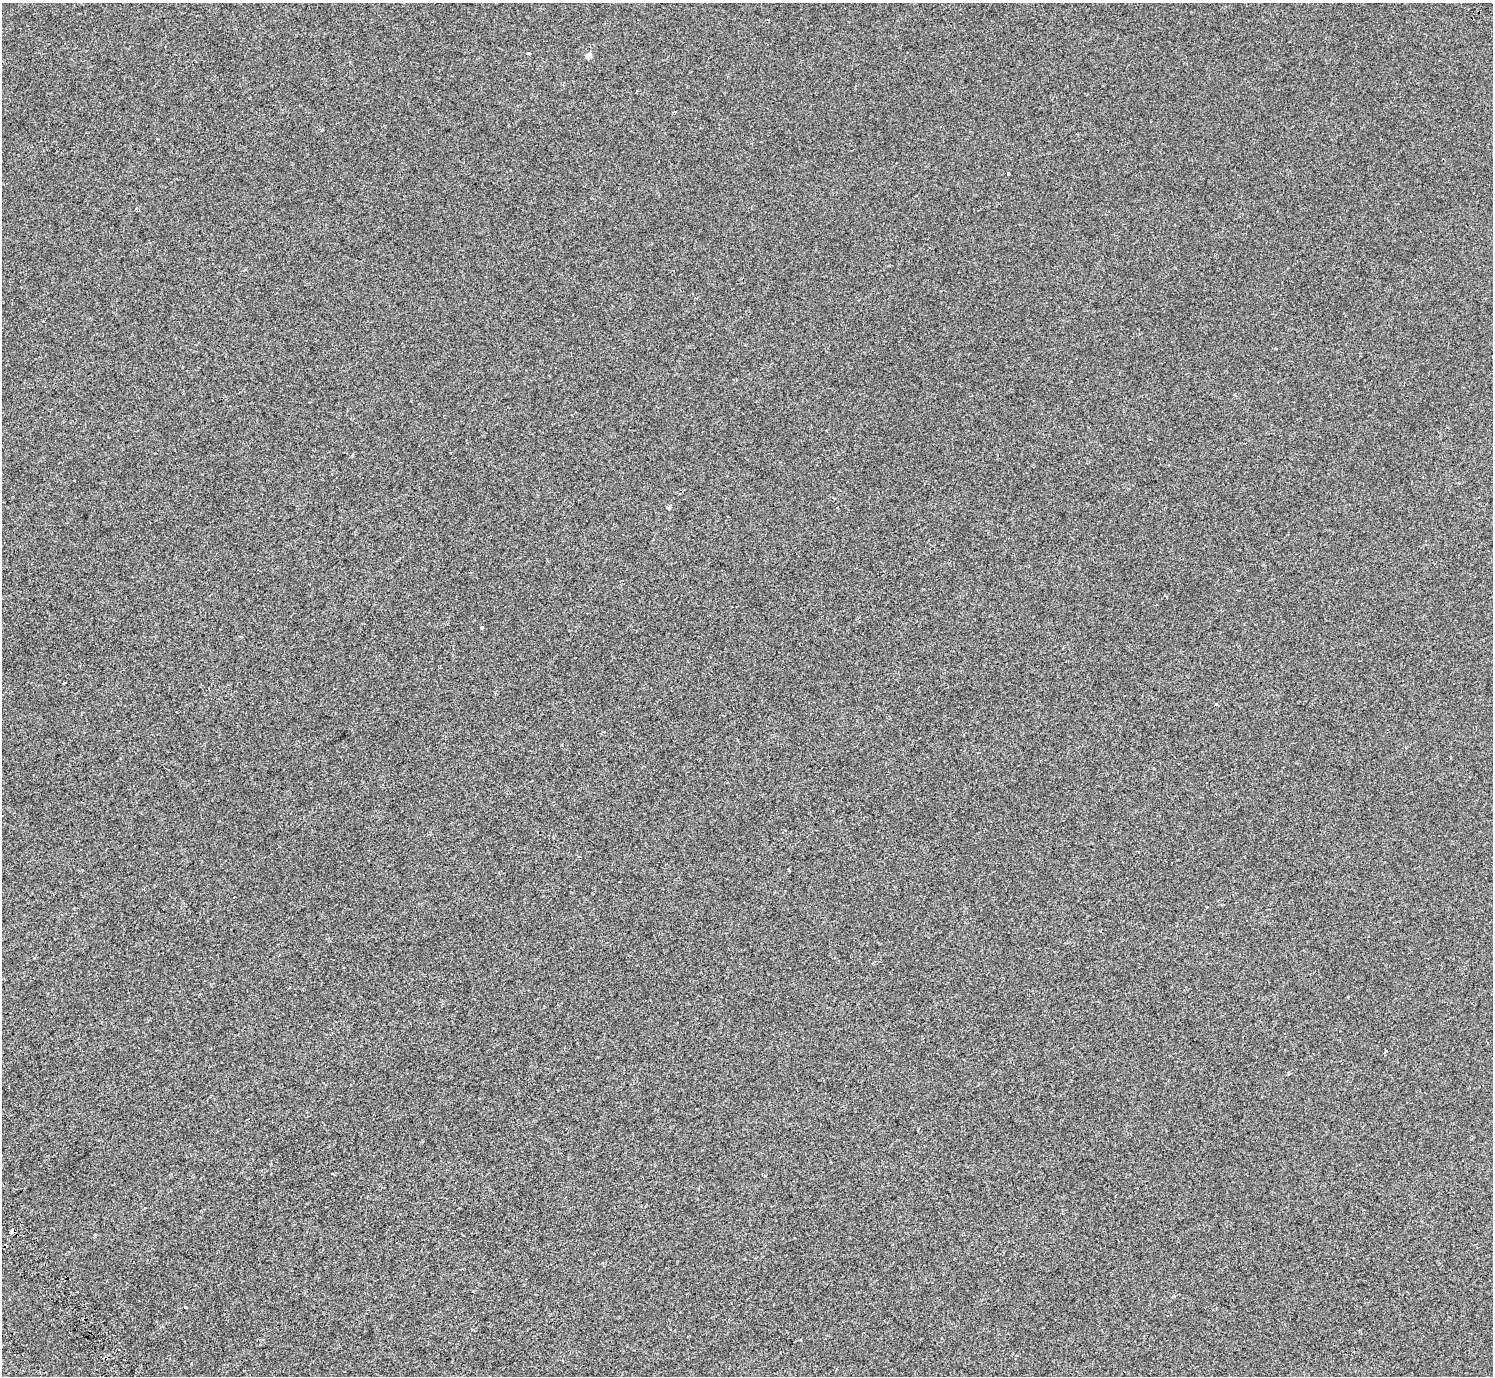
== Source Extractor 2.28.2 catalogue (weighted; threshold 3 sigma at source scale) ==
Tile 7 of 4 x 4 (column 3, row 2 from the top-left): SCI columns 3086-4576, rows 3026-4399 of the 6176 x 6111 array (HDU 1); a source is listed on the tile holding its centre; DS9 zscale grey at full resolution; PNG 1495 x 1378 px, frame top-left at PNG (2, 3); no overlay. Shown black and unused: <1% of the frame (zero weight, under 2 of 3 exposures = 7% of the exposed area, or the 3 px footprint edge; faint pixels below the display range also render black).
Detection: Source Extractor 2.28.2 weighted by HDU 2 'WHT'; one run over the whole footprint, this tile lists its part. Background -9.91e-05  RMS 0.0046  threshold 0.0209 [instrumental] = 3 sigma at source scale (4.5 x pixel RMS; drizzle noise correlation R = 1.50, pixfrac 1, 0.0396/0.0396 arcsec/px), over >= 5 px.
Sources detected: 9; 2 cosmic-ray / hot-pixel residue — not listed; the other 7 listed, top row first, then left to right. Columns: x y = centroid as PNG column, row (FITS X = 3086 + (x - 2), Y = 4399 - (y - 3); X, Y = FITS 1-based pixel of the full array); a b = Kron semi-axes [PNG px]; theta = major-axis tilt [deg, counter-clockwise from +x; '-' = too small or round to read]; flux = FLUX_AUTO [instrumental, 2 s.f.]
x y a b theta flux
529 53 3 3 - 1.8
589 55 5 4 - 3.4
1008 173 4 3 - 2.9
668 508 5 4 - 0.82
482 627 3 3 - 3.3
13 1230 4 4 - 6.2
185 1307 3 2 - 0.8
Overlapping masked pixels (flux is a lower limit): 1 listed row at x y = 13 1230